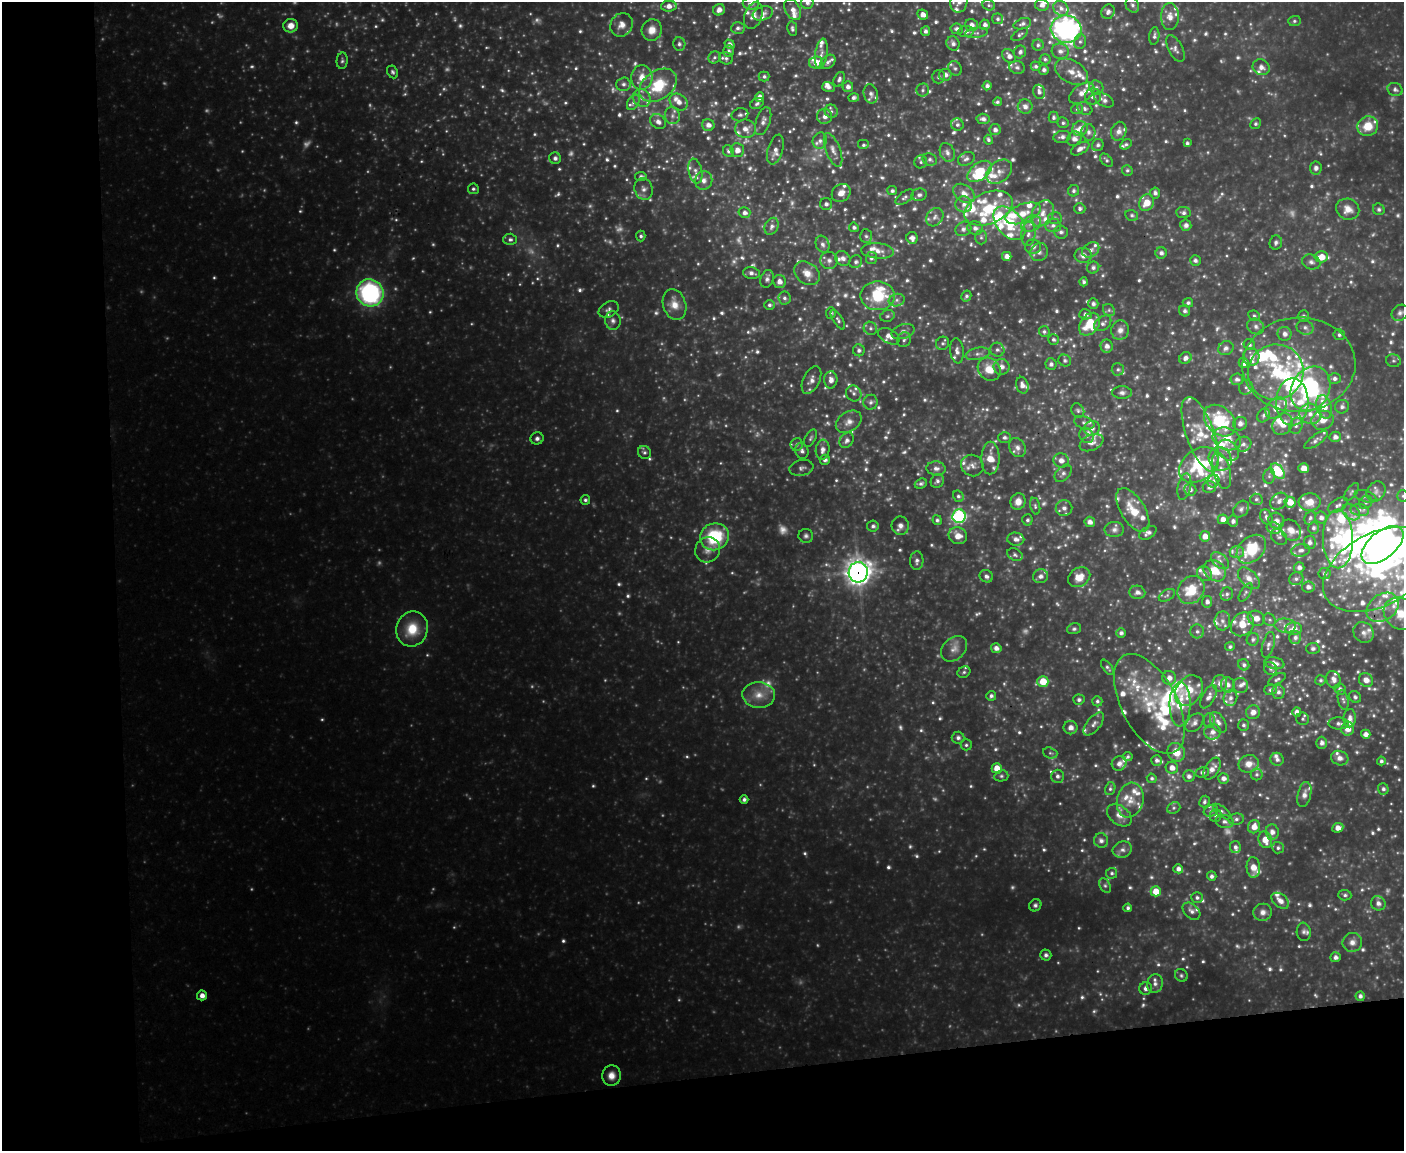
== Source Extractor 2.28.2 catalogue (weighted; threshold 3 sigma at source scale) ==
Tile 10 of 3 x 4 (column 1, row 4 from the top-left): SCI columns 240-1641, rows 1-1149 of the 4576 x 4596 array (HDU 1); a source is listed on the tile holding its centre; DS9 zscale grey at full resolution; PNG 1406 x 1153 px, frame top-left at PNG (2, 2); each listed source drawn as its Kron ellipse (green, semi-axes under 4 px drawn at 4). Shown black and unused: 14% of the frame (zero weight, under 3 of 4 exposures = <1% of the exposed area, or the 3 px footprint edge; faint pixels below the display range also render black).
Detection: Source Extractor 2.28.2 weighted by HDU 2 'WHT'; one run over the whole footprint, this tile lists its part. Background 0.382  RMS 0.039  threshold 0.175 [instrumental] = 3 sigma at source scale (4.5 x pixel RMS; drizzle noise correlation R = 1.50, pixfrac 1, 0.05/0.05 arcsec/px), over >= 5 px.
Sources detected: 1200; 108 too faint to see at this stretch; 8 inside a brighter object's white glare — neither listed nor drawn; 190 inside a brighter listed object's ellipse — not listed separately; of the other 894, all 500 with FLUX_AUTO >= 8.39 (the completeness limit of this list) listed and drawn (394 fainter detections not listed), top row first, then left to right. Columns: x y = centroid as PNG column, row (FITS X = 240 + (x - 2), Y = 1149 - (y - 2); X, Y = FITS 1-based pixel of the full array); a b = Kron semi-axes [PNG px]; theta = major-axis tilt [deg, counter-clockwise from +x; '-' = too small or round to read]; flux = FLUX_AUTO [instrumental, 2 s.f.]
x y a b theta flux
807 2 6 6 - 15
959 2 11 8 79 27
751 3 8 6 2 17
989 5 6 5 - 8.9
1042 5 7 6 - 19
1132 5 8 6 -61 13
669 6 8 5 3 26
1061 8 8 7 - 20
719 10 6 5 - 21
793 10 11 7 -60 28
1108 12 7 6 - 17
763 13 10 6 20 20
923 15 6 4 -27 25
753 16 14 8 70 30
1170 16 13 9 -90 33
998 19 5 5 - 9
1294 21 6 5 - 8.6
1022 24 9 5 17 13
621 25 12 10 55 33
971 25 6 6 - 22
985 25 5 5 - 14
291 26 7 7 - 41
738 28 7 5 3 12
792 29 7 5 -80 11
957 29 6 5 - 14
1066 29 15 13 -15 1100
652 30 11 10 - 42
925 31 5 4 - 13
966 32 8 5 8 14
977 33 11 5 7 11
1020 34 9 5 32 9
1154 36 9 5 83 12
1080 42 7 6 - 12
953 43 7 6 - 16
679 44 7 6 - 12
729 44 5 4 - 16
1038 45 5 5 - 9.7
1175 49 14 7 -63 19
728 51 6 5 - 11
1060 51 8 7 - 20
1020 52 6 6 - 13
821 53 15 6 82 20
1009 56 8 5 -51 22
714 58 6 5 - 8.7
726 58 7 6 - 11
1045 59 5 5 - 8.5
342 61 8 5 85 9.8
816 62 7 6 - 50
828 62 8 6 40 13
1036 66 5 4 - 9.1
1017 67 8 6 -11 12
1261 67 9 7 -29 24
955 68 7 6 - 11
1044 70 5 5 - 13
393 72 7 5 -64 8.8
1071 72 18 11 -29 47
945 75 6 6 - 22
764 76 5 5 - 8.9
642 77 12 10 84 50
939 77 6 6 - 10
839 79 8 5 64 12
623 84 7 7 - 14
658 85 21 14 35 180
987 86 4 4 - 13
828 87 6 5 - 18
848 87 5 5 - 18
1096 87 7 6 - 13
1395 89 8 6 -20 15
923 90 6 6 - 9.9
1039 92 7 5 -74 14
1082 93 14 8 35 36
871 94 10 7 -78 18
1093 96 8 8 - 19
760 97 5 4 - 26
642 98 9 8 - 22
853 98 5 4 - 12
1104 100 11 6 -30 18
633 102 8 5 58 13
679 102 10 7 -37 28
997 102 4 4 - 9.3
757 104 7 5 27 9.6
1025 107 7 7 - 22
1077 109 6 5 - 8.5
1085 109 8 6 -28 12
831 111 6 6 - 11
740 115 8 6 13 11
672 116 8 7 - 17
825 116 7 7 - 24
1053 117 6 5 - 9.9
983 119 6 5 - 16
763 121 14 7 71 22
658 122 8 7 - 20
1063 123 5 5 - 8.6
1256 124 5 5 - 8.7
708 125 6 5 - 23
957 125 6 6 - 12
1368 126 10 9 - 82
1080 128 8 7 - 32
745 129 10 9 - 32
995 130 5 5 - 16
1119 131 10 7 70 24
1088 132 8 7 - 17
1062 137 8 6 10 16
1074 139 8 6 46 24
988 140 5 4 - 9
820 141 8 7 - 15
1187 143 4 3 - 8.6
1126 144 6 4 32 9
864 145 6 5 - 8.5
1098 145 6 5 - 10
1080 149 10 5 30 21
737 150 7 6 - 29
775 150 15 7 74 26
833 150 18 7 -69 28
728 151 6 5 - 12
947 152 10 7 -68 18
555 158 6 5 - 13
930 159 7 6 - 12
966 159 9 6 28 14
1106 160 7 5 -48 8.9
921 162 6 6 - 11
1316 168 6 6 - 13
1127 170 5 5 - 8.4
695 171 13 6 -79 19
980 171 14 8 37 140
999 172 14 10 40 34
641 176 6 4 11 12
704 180 9 8 - 25
473 189 5 5 - 8.5
644 189 11 9 -71 21
892 191 5 4 - 9.7
1074 191 6 5 - 11
841 193 10 8 40 35
964 193 12 8 -36 32
1155 193 5 5 - 13
919 195 8 6 11 12
905 197 10 5 36 12
1146 203 8 7 - 56
826 204 6 6 - 13
964 204 8 8 - 23
988 208 25 15 23 150
1080 209 5 5 - 11
1348 209 12 10 -23 43
1379 209 6 5 - 9.1
744 213 6 5 - 16
1023 213 18 9 21 70
1043 213 14 10 60 47
1183 213 7 5 -7 13
1132 215 6 5 - 11
935 217 10 8 53 17
1055 218 7 6 - 8.9
1009 223 19 12 -49 160
1031 224 10 7 27 25
1053 225 8 7 - 17
1186 225 5 5 - 18
772 226 9 6 65 17
854 227 5 4 - 11
975 228 8 6 -17 19
963 229 8 7 - 16
1061 232 7 6 - 13
1028 234 12 7 84 23
641 236 5 4 - 8.7
866 236 7 6 - 11
981 237 7 6 - 9.2
912 238 6 5 - 20
510 239 7 6 - 12
1276 243 7 6 - 11
822 244 9 6 -71 17
1033 247 8 7 - 19
1091 250 9 6 35 18
877 251 16 7 -5 35
1039 252 9 8 - 20
1161 253 5 5 - 15
1083 255 8 7 - 25
1007 256 5 4 - 25
1321 257 7 5 3 52
843 258 8 7 - 19
871 258 6 5 - 12
829 260 8 8 - 19
1195 260 5 5 - 12
856 262 7 6 - 14
1311 262 9 7 -17 15
1093 267 6 6 - 13
751 273 8 5 -9 17
807 273 14 10 -39 40
767 279 9 6 71 15
779 282 6 6 - 26
1084 282 4 4 - 11
370 293 14 13 - 640
877 296 17 14 -1 180
966 296 5 5 - 9
784 298 7 6 - 11
897 300 8 6 16 12
1188 303 5 4 - 10
674 304 16 11 -72 47
1093 304 5 5 - 14
769 305 5 5 - 9.6
609 310 11 7 29 16
1109 310 6 5 - 9.2
1185 311 5 5 - 12
831 313 6 5 - 11
1400 313 9 7 41 15
1085 314 6 5 - 14
887 316 7 5 16 8.8
1254 316 6 5 - 9.2
1303 316 6 5 - 10
838 320 11 5 -57 11
613 321 9 7 -79 17
1103 323 9 6 38 17
1089 324 13 9 53 120
1256 326 9 7 -33 16
870 328 7 6 - 12
1305 328 8 7 - 17
1120 330 10 9 - 24
903 331 12 7 16 19
1044 331 5 5 - 8.4
1284 334 7 7 - 21
1339 335 5 5 - 11
889 336 12 7 -29 25
1053 339 5 5 - 10
904 340 7 6 - 12
943 343 7 6 - 10
1249 345 6 5 - 10
1107 346 6 6 - 23
1226 348 8 7 - 17
859 350 6 6 - 12
997 350 7 7 - 14
957 351 12 7 -84 19
978 354 12 6 11 17
1251 357 8 8 - 26
1185 358 6 5 - 19
1065 360 6 5 - 11
1393 361 7 6 - 10
1244 363 5 5 - 33
1051 364 6 5 - 11
1299 365 56 47 3 520
1001 367 8 8 - 25
989 369 12 10 -47 71
1118 369 6 6 - 10
1276 372 28 27 - 240
1334 378 6 5 - 14
1237 379 6 6 - 14
811 380 15 8 64 28
831 380 8 6 88 24
1022 385 8 6 -75 19
1246 387 7 6 - 13
1310 389 23 19 60 580
854 393 8 7 - 16
1122 393 10 6 0 14
871 402 7 7 - 12
1292 402 23 16 89 110
1324 407 12 7 -74 54
1342 407 7 6 - 13
1276 408 12 8 44 50
1078 411 7 6 - 10
1310 414 11 10 - 37
1264 415 7 6 - 12
1323 420 11 9 16 37
1220 421 18 13 -45 230
849 422 14 10 34 32
1084 423 10 6 -19 16
1240 424 7 6 - 20
1283 424 11 9 53 48
1296 426 8 6 76 13
1092 428 8 7 - 21
1200 434 39 14 -70 130
1087 436 8 7 - 13
1005 437 6 5 - 12
1335 437 6 5 - 17
537 438 6 6 - 14
810 438 9 5 59 9
1227 439 15 11 -22 75
847 440 8 6 54 18
1316 440 14 5 35 13
1091 443 12 7 24 27
796 444 6 6 - 10
1243 444 8 7 - 17
1017 447 10 7 -61 19
823 450 10 7 83 24
1228 450 12 9 -43 29
802 451 8 6 -77 14
644 452 7 6 - 11
990 458 16 9 89 62
1220 459 12 11 - 46
825 460 5 5 - 15
1061 461 7 7 - 22
1199 465 21 15 37 260
972 466 11 10 - 24
801 468 12 8 11 17
936 468 9 7 -6 19
1304 468 5 5 - 39
1221 471 18 8 -75 40
1278 471 9 5 -53 180
1063 473 10 6 47 13
1269 476 7 5 78 9.6
937 481 7 6 - 12
1213 481 6 5 - 11
921 484 6 5 - 10
1184 487 13 6 78 20
1209 487 6 6 - 18
1190 490 6 6 - 16
1376 491 10 9 - 21
1351 492 11 5 52 9
958 496 6 5 - 9.9
1365 496 11 5 -17 13
1403 496 6 5 - 8.4
1256 499 6 5 - 8.8
585 500 5 4 - 8.8
1018 501 8 7 - 36
1279 501 9 7 41 22
1290 502 6 5 - 52
1310 502 11 8 2 55
1366 502 7 6 - 11
1338 505 11 6 31 16
1035 506 8 5 -76 8.4
1064 508 8 8 - 20
1241 509 9 7 51 13
1133 510 24 12 -58 99
1360 510 9 6 -9 15
1351 512 10 7 -40 18
959 516 7 6 - 590
1266 517 8 5 -66 12
1310 518 7 5 64 10
1321 518 6 5 - 16
1223 519 5 5 - 27
937 520 5 4 - 8.8
1027 520 5 5 - 10
1233 521 5 5 - 14
1276 521 8 7 - 20
1090 522 5 5 - 21
873 526 6 5 - 12
900 526 9 8 - 23
1274 528 7 5 -23 9.8
1313 528 6 5 - 11
1114 530 9 7 4 17
1291 530 11 9 -50 36
1148 533 9 6 32 18
806 536 7 7 - 11
958 536 9 8 - 41
1205 536 5 5 - 39
714 537 14 13 - 230
1279 537 9 7 -44 12
1016 539 8 6 -7 20
1338 539 29 15 -89 290
1310 542 7 6 - 16
1382 545 25 13 40 1200
1251 549 17 12 43 160
708 550 13 12 - 36
1301 550 9 6 9 18
1237 552 7 6 - 13
1015 555 8 6 -28 9.6
917 561 9 6 86 17
1220 561 10 6 -41 18
1299 567 5 5 - 17
1378 570 59 36 28 900
1215 571 12 9 -40 83
858 572 10 9 - 3700
1204 574 8 7 - 17
1325 574 6 5 - 11
986 576 7 6 - 14
1041 576 7 7 - 18
1079 577 12 9 34 51
1249 578 13 8 -44 31
1296 579 7 6 - 12
1308 587 6 5 - 19
1191 590 15 12 50 110
1137 592 8 6 -13 19
1245 592 10 4 56 9.2
1227 594 7 6 - 11
1167 595 9 5 30 10
1207 602 6 5 - 16
1383 607 17 13 35 72
1401 614 18 15 -39 98
1256 618 9 7 -26 35
1269 620 7 5 -44 8.6
1222 621 9 8 - 20
1242 624 13 10 49 67
1285 626 11 7 -7 20
412 629 18 15 68 120
1074 629 7 5 17 8.6
1294 629 8 6 3 36
1197 631 7 7 - 12
1364 632 11 9 -46 26
1121 633 5 5 - 13
1295 637 6 6 - 14
1253 639 6 6 - 11
1268 645 13 6 75 15
1230 647 5 4 - 9.1
996 648 5 5 - 21
1313 648 7 5 2 11
954 649 15 11 44 32
1274 663 10 6 -11 26
1244 665 6 5 - 11
1107 667 9 4 -53 8.9
1270 669 7 6 - 9.7
964 672 6 5 - 9.3
1169 678 7 6 - 27
1277 679 9 5 28 10
1321 680 5 5 - 8.9
1334 680 9 7 -69 21
1366 680 7 6 - 31
1043 681 5 5 - 84
1220 683 8 7 - 22
1228 685 8 7 - 23
1241 685 7 7 - 16
1340 689 6 5 - 13
1271 690 6 5 - 11
1189 691 17 12 54 86
1278 692 7 6 - 16
759 695 16 13 -3 60
991 696 5 5 - 12
1209 697 13 6 61 22
1355 697 6 5 - 11
1230 698 8 6 75 18
1079 700 6 5 - 10
1343 700 10 5 -76 11
1097 701 5 5 - 8.9
1149 704 54 28 -62 270
1180 704 22 10 89 110
1253 712 7 7 - 28
1297 712 5 4 - 22
1350 718 9 6 86 22
1303 719 6 6 - 8.9
1209 721 7 5 88 11
1218 722 11 7 -59 21
1194 723 11 7 47 21
1339 723 10 6 -2 15
1094 724 14 6 50 20
1243 725 6 5 - 9.5
1070 728 7 6 - 22
1348 729 7 6 - 36
1212 732 8 7 - 23
1366 734 5 4 - 23
958 738 6 6 - 15
1322 743 6 5 - 16
966 745 5 5 - 8.4
1176 752 10 8 -53 59
1050 753 7 5 -19 9.5
1128 757 5 4 - 8.4
1340 758 9 7 -19 21
1277 759 6 6 - 13
1157 760 5 5 - 13
1381 761 4 4 - 9.2
1119 763 8 7 - 20
1249 764 10 8 12 34
997 768 5 5 - 64
1172 768 6 6 - 30
1212 769 12 7 58 29
1202 772 7 5 12 10
1257 774 6 6 - 8.7
1001 776 7 5 14 9.3
1057 776 6 6 - 13
1189 776 6 6 - 17
1152 778 5 4 - 9
1223 778 5 5 - 20
1110 789 6 5 - 9.9
1383 789 5 5 - 12
1304 795 13 6 77 24
744 799 4 4 - 13
1130 800 18 13 75 61
1205 802 6 5 - 9.2
1174 808 7 5 22 9.4
1211 811 7 5 16 11
1222 812 11 5 -38 11
1119 815 14 9 -37 32
1216 816 6 6 - 12
1236 819 7 5 11 12
1224 822 9 6 -13 15
1254 827 7 6 - 40
1338 828 6 4 25 31
1272 832 7 7 - 25
1265 840 8 6 -73 54
1101 841 7 7 - 16
1235 847 6 5 - 13
1278 848 6 5 - 9.7
1122 850 9 8 - 20
1253 867 10 6 -88 47
1178 869 5 4 - 19
1112 873 5 5 - 9.2
1212 876 5 4 - 13
1105 886 7 5 -62 9.8
1156 891 5 5 - 69
1345 895 6 5 - 9.9
1197 897 6 5 - 10
1280 901 10 6 -38 28
1378 903 7 7 - 22
1035 905 6 6 - 9.8
1128 908 4 4 - 11
1191 911 10 7 -42 17
1263 912 9 8 - 23
1304 932 9 7 -84 13
1352 942 10 9 - 26
1046 955 5 5 - 13
1335 957 5 5 - 17
1181 975 7 6 - 8.8
1155 984 9 8 - 21
1146 988 6 6 - 19
202 995 5 5 - 24
1360 996 4 4 - 14
611 1076 10 9 - 36
Overlapping masked pixels (flux is a lower limit): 1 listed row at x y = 858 572
Isophote crosses this tile's border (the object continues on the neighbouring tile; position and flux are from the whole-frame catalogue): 6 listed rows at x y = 807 2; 959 2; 751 3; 1066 29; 1403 496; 1401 614